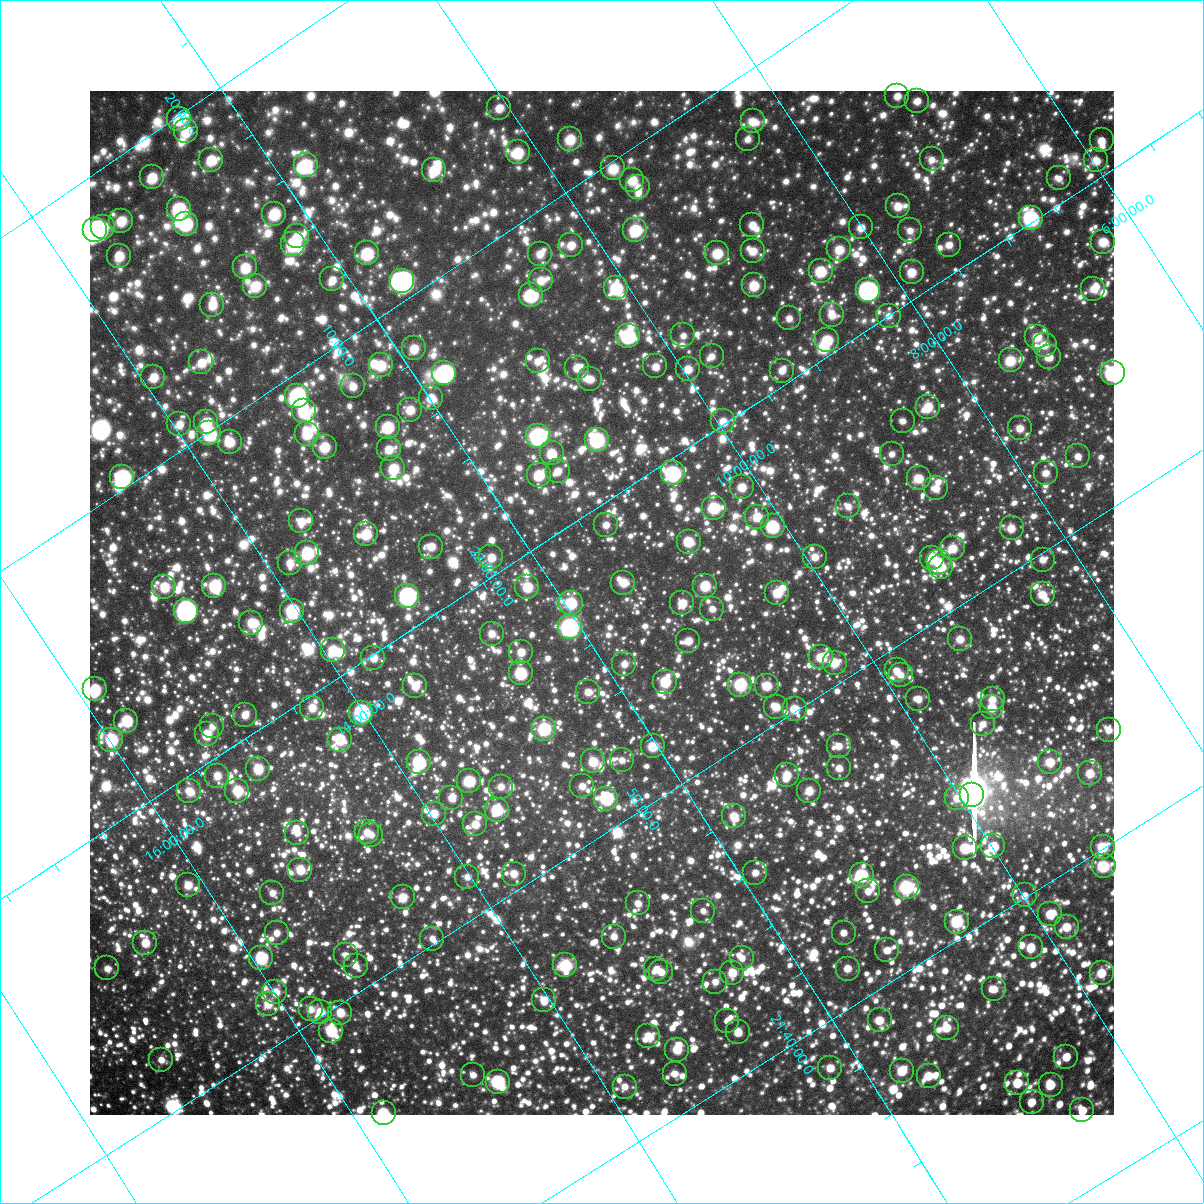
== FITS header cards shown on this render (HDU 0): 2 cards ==
NAXIS1  =                 1024 / Required FITS header
NAXIS2  =                 1024 / Required FITS header

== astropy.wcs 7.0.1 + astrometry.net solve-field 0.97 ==
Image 1024 x 1024 px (HDU 0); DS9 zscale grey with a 90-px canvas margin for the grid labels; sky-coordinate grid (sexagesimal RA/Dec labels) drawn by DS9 from the SOLVED WCS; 273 Tycho-2 reference stars matched to detected sources circled (green)
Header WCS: RA---TAN-SIP/DEC--TAN-SIP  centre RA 21:57:03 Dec +11:43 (329.26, +11.72 deg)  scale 31.6 arcsec/px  FOV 540.1' x 539.7'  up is +123 deg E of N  parity flipped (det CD > 0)
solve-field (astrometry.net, Tycho-2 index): VERIFIED the header's WCS against the Tycho-2 star catalogue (verified at 8 index scales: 11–297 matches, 0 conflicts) and refined it, rather than solving blind
Solved WCS: RA---TAN-SIP/DEC--TAN-SIP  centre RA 21:57:03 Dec +11:43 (329.26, +11.72 deg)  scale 31.7 arcsec/px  FOV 540.6' x 540.6'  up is +123 deg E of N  parity flipped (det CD > 0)
The solver's refit moves the header's centre by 1.2 arcsec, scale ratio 1.001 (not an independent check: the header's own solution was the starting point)
Tycho-2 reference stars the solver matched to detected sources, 273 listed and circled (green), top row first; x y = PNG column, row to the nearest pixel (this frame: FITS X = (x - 90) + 1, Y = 1024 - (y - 91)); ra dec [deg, ICRS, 3 dp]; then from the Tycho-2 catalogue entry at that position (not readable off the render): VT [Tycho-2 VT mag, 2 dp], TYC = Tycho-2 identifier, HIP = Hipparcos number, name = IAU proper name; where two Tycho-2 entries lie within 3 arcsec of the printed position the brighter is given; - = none
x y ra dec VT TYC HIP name
897 96 331.583 +7.110 9.36 564-507-1 - -
917 101 331.447 +6.988 8.92 564-669-1 109076 -
499 108 333.458 +10.073 9.10 1141-365-1 - -
179 119 334.981 +12.452 7.66 1145-210-1 110250 -
753 121 332.104 +8.289 9.67 1136-1232-1 - -
186 131 334.855 +12.460 8.07 1145-232-1 110205 -
570 139 332.876 +9.706 8.54 1140-206-1 - -
748 139 331.999 +8.410 9.58 1136-961-1 - -
1102 140 330.264 +5.836 8.92 564-314-1 - -
518 152 333.038 +10.155 8.13 1140-1217-1 109604 -
932 159 330.948 +7.166 9.47 564-345-1 - -
211 160 334.516 +12.424 8.66 1145-650-1 - -
1096 160 330.140 +5.972 8.53 564-1643-1 108641 -
306 165 334.003 +11.760 7.28 1145-1024-1 109942 -
613 168 332.445 +9.536 9.29 1140-742-1 - -
434 170 333.321 +10.848 8.26 1141-522-1 109703 -
152 177 334.684 +12.939 8.54 1145-255-1 110150 -
1059 178 330.189 +6.328 9.76 564-1719-1 - -
632 180 332.267 +9.451 7.94 1140-1451-1 109341 -
638 187 332.185 +9.442 9.45 1140-1483-1 - -
898 206 330.767 +7.637 8.72 1135-277-1 108850 -
179 209 334.313 +12.898 7.11 1145-1388-1 110035 -
274 214 333.798 +12.228 7.96 1145-847-1 - -
1031 218 330.033 +6.717 5.97 564-1847-1 108612 -
121 221 334.516 +13.374 8.76 1149-1052-1 - -
186 224 334.167 +12.920 7.58 1145-1389-1 109991 -
752 225 331.343 +8.790 9.38 1136-467-1 - -
103 227 334.559 +13.536 8.89 1149-37-1 - -
861 227 330.791 +8.011 8.89 1135-1076-1 - -
95 230 334.576 +13.608 8.64 1149-221-1 110112 -
635 230 331.881 +9.671 7.03 1140-1408-1 109218 -
910 230 330.528 +7.664 9.38 1135-459-1 - -
297 236 333.513 +12.172 8.20 1145-1194-1 109772 -
1103 242 329.508 +6.308 9.43 557-504-1 - -
293 244 333.479 +12.244 8.42 1145-848-1 - -
571 245 332.086 +10.216 9.18 1140-204-1 - -
949 245 330.234 +7.448 8.80 564-3-1 108678 -
839 249 330.732 +8.274 8.88 1135-445-1 - -
753 251 331.146 +8.913 8.66 1135-34-1 108973 -
367 253 333.040 +11.748 8.17 1144-635-1 - -
717 253 331.304 +9.184 8.54 1136-39-1 109025 -
540 254 332.177 +10.487 9.44 1140-62-1 109305 -
119 256 334.268 +13.563 8.76 1149-1245-1 - -
245 267 333.547 +12.705 8.58 1145-992-1 - -
821 271 330.663 +8.515 7.87 1135-27-1 - -
912 272 330.212 +7.852 7.99 1135-489-1 108663 -
332 279 333.019 +12.130 8.99 1144-943-1 109597 -
541 280 331.975 +10.609 9.05 1140-937-1 - -
402 281 332.656 +11.625 5.96 1144-1415-1 109471 -
754 285 330.885 +9.071 8.43 1135-274-1 - -
255 286 333.355 +12.721 8.42 1145-406-1 109716 -
616 288 331.544 +10.093 7.14 1140-1050-1 109117 -
1093 289 329.207 +6.605 9.56 557-1016-1 - -
868 290 330.288 +8.257 5.80 1135-877-1 108699 -
531 295 331.914 +10.754 7.19 1140-823-1 109226 -
212 305 333.432 +13.127 9.03 1149-1325-1 - -
832 315 330.279 +8.644 8.92 1135-1052-1 108696 -
889 316 330.002 +8.230 9.67 1135-699-1 - -
789 318 330.470 +8.972 9.38 1135-132-1 - -
683 335 330.861 +9.832 9.66 1139-157-1 - -
628 336 331.130 +10.240 7.03 1139-952-1 108963 -
1037 337 329.124 +7.242 8.54 557-409-1 - -
827 340 330.122 +8.796 9.16 1135-402-1 - -
1045 345 329.030 +7.228 9.31 557-67-1 - -
414 348 332.098 +11.870 8.47 1144-1408-1 - -
712 356 330.567 +9.725 9.52 1139-1438-1 - -
1049 357 328.917 +7.254 8.76 557-367-1 108239 -
1011 360 329.078 +7.554 9.29 1122-360-1 108286 -
538 361 331.389 +11.026 9.31 1140-103-1 - -
201 362 333.056 +13.489 8.73 1148-1244-1 - -
381 365 332.137 +12.195 8.78 1144-976-1 - -
655 366 330.766 +10.187 9.55 1139-1528-1 - -
577 368 331.142 +10.766 8.79 1139-896-1 - -
688 369 330.587 +9.959 9.34 1139-435-1 - -
782 371 330.115 +9.279 9.43 1135-394-1 108633 -
444 373 331.761 +11.768 7.04 1144-731-1 109181 -
1113 373 328.491 +6.865 6.23 557-1205-1 108090 -
153 377 333.189 +13.910 9.12 1148-1372-1 - -
590 379 330.999 +10.730 9.56 1139-151-1 108929 -
353 386 332.119 +12.501 9.27 1144-1058-1 - -
297 396 332.326 +12.959 8.25 1144-1158-1 - -
431 398 331.643 +11.988 8.97 1144-1048-1 - -
928 407 329.133 +8.378 8.87 1122-558-1 - -
410 410 331.658 +12.197 9.12 1144-950-1 109154 -
304 411 332.174 +12.981 8.45 1144-288-1 - -
723 421 330.025 +9.954 9.04 1139-1487-1 - -
903 421 329.152 +8.634 9.23 1122-8-1 - -
206 422 332.582 +13.749 8.19 1148-1205-1 109440 -
179 424 332.705 +13.952 8.86 1148-723-1 109486 -
388 427 331.641 +12.445 7.25 1144-338-1 109147 -
1020 428 328.531 +7.808 9.04 1122-270-1 - -
209 433 332.483 +13.780 8.68 1148-1491-1 - -
307 434 331.992 +13.069 7.82 1144-1020-1 109251 -
538 436 330.829 +11.387 5.81 1143-506-1 108875 -
597 440 330.506 +10.974 6.35 1139-756-1 108766 -
230 442 332.315 +13.671 8.69 1148-724-1 109355 -
325 447 331.806 +13.002 8.73 1144-920-1 - -
389 449 331.467 +12.547 8.73 1144-462-1 109086 -
552 453 330.628 +11.371 8.12 1143-1366-1 108806 -
892 454 328.959 +8.872 9.29 1122-271-1 - -
1078 456 328.045 +7.516 9.13 1122-920-1 - -
393 468 331.300 +12.605 7.53 1144-1268-1 109024 -
558 471 330.467 +11.409 9.27 1143-1146-1 - -
673 473 329.882 +10.576 7.18 1139-929-1 108566 -
1046 473 328.074 +7.831 9.56 1122-1192-1 - -
539 475 330.530 +11.568 7.84 1143-1548-1 - -
122 477 332.592 +14.630 6.48 1148-367-1 109445 -
919 478 328.648 +8.792 8.92 1122-517-1 108143 -
742 487 329.441 +10.133 8.13 1139-161-1 108413 -
936 488 328.487 +8.711 8.75 1122-1459-1 - -
848 506 328.779 +9.443 9.34 1126-1346-1 108187 -
714 508 329.424 +10.440 7.34 1139-966-1 108408 -
757 517 329.145 +10.162 8.78 1126-1571-1 - -
301 521 331.362 +13.538 8.89 1148-1117-1 - -
606 525 329.826 +11.315 9.12 1143-602-1 - -
773 526 328.996 +10.097 7.17 1126-448-1 108263 -
1012 528 327.826 +8.347 8.61 1122-1390-1 107868 -
366 534 330.942 +13.125 8.57 1147-326-1 108919 -
689 542 329.293 +10.790 8.23 1126-1585-1 - -
431 547 330.524 +12.705 8.67 1143-619-1 108775 -
953 548 327.959 +8.873 8.94 1122-1065-1 - -
307 553 331.094 +13.648 7.77 1147-574-1 108949 -
491 557 330.147 +12.316 8.98 1143-1525-1 - -
815 557 328.561 +9.930 8.85 1126-511-1 - -
932 558 327.986 +9.079 7.84 1122-901-1 107925 -
1043 560 327.438 +8.266 9.32 1121-1422-1 107754 -
939 562 327.927 +9.042 8.41 1122-759-1 107902 -
290 563 331.107 +13.824 8.76 1147-1591-1 - -
941 567 327.871 +9.050 8.72 1122-865-1 - -
623 583 329.306 +11.466 8.99 1130-1729-1 108367 -
214 586 331.308 +14.486 7.59 1148-1375-1 109030 -
705 586 328.881 +10.880 7.83 1126-16-1 108228 -
164 587 331.553 +14.858 8.30 1148-1295-1 - -
527 587 329.744 +12.194 8.32 1143-700-1 - -
777 593 328.476 +10.380 8.40 1126-843-1 - -
1043 594 327.183 +8.435 8.74 1121-640-1 - -
407 596 330.272 +13.120 5.64 1143-1614-1 108693 -
571 603 329.406 +11.947 7.51 1143-1360-1 108396 -
682 603 328.861 +11.133 8.42 1126-988-1 - -
712 609 328.673 +10.938 9.06 1126-1161-1 - -
186 611 331.264 +14.816 6.60 1147-277-1 109009 -
292 611 330.733 +14.039 7.68 1147-981-1 108843 -
251 623 330.845 +14.395 8.69 1147-497-1 - -
570 627 329.235 +12.076 5.54 1130-1972-1 108339 -
492 634 329.570 +12.682 9.19 1143-89-1 - -
960 639 327.245 +9.253 9.14 1121-1093-1 107698 -
688 641 328.549 +11.266 9.03 1130-1398-1 - -
333 650 330.232 +13.931 8.46 1147-1554-1 - -
521 652 329.286 +12.554 9.19 1130-1806-1 - -
821 657 327.781 +10.368 7.93 1126-1094-1 107858 -
373 658 329.973 +13.668 8.97 1147-186-1 - -
835 663 327.674 +10.292 9.35 1126-794-1 - -
624 664 328.688 +11.853 9.33 1130-910-1 - -
897 670 327.316 +9.872 9.35 1125-1511-1 - -
521 673 329.127 +12.659 7.86 1130-1661-1 108307 -
901 675 327.266 +9.862 9.08 1125-1549-1 - -
665 682 328.354 +11.634 7.92 1130-768-1 108051 -
740 685 327.966 +11.091 6.68 1126-413-1 107919 -
415 686 329.554 +13.494 8.59 1147-676-1 - -
767 686 327.828 +10.902 8.34 1126-443-1 - -
95 689 331.125 +15.858 7.95 1680-412-1 108961 -
588 692 328.656 +12.253 9.21 1130-1130-1 - -
918 699 326.999 +9.846 8.81 1125-2072-1 - -
993 699 326.639 +9.299 9.28 1121-541-1 - -
776 707 327.624 +10.935 8.71 1126-185-1 107811 -
992 707 326.581 +9.342 7.67 1121-767-1 107495 -
312 708 329.900 +14.360 9.08 1147-687-1 108572 -
795 709 327.521 +10.807 7.88 1126-200-1 107780 -
361 713 329.614 +14.022 6.68 1147-1405-1 108471 -
245 715 330.182 +14.889 8.82 1147-731-1 - -
126 721 330.729 +15.782 7.30 1680-33-1 108842 -
983 724 326.500 +9.491 9.74 1125-603-1 - -
212 726 330.257 +15.181 9.05 1680-1954-1 108686 -
544 729 328.592 +12.751 6.61 1130-233-1 108127 -
1109 730 325.856 +8.589 9.73 1121-1176-1 - -
207 734 330.226 +15.260 8.22 1680-1567-1 108671 -
111 740 330.660 +15.986 6.68 1680-609-1 108814 -
340 740 329.516 +14.309 8.42 1147-1384-1 - -
653 746 327.928 +12.036 7.63 1130-1171-1 107903 -
839 746 327.027 +10.656 8.98 1125-883-1 - -
622 760 327.976 +12.327 9.64 1130-513-1 - -
593 761 328.105 +12.547 8.29 1130-1367-1 - -
419 762 328.956 +13.839 7.86 1134-801-1 108249 -
1050 762 325.893 +9.172 7.87 1121-1053-1 - -
839 768 326.860 +10.760 8.69 1125-1069-1 - -
258 769 329.704 +15.054 8.07 1679-2075-1 108498 -
1090 773 325.619 +8.931 8.31 1121-1005-1 107169 -
787 775 327.059 +11.178 8.21 1125-214-1 107647 -
217 776 329.857 +15.384 8.81 1679-1903-1 - -
469 781 328.565 +13.557 8.64 1134-1052-1 - -
582 786 327.971 +12.747 8.74 1130-61-1 - -
501 787 328.367 +13.351 9.42 1134-1772-1 - -
189 791 329.875 +15.662 8.21 1679-1151-1 108563 -
237 791 329.639 +15.307 7.91 1679-1928-1 108483 -
809 791 326.832 +11.089 8.59 1125-836-1 - -
972 795 326.019 +9.905 8.74 1125-1747-1 - -
451 798 328.523 +13.767 9.10 1134-1030-1 - -
957 798 326.068 +10.034 8.81 1125-2001-1 - -
606 799 327.758 +12.626 8.82 1130-653-1 107848 -
497 810 328.208 +13.489 7.47 1134-1169-1 108002 -
434 814 328.489 +13.969 9.00 1134-534-1 - -
734 816 327.003 +11.766 8.91 1129-1655-1 107628 -
475 824 328.207 +13.716 8.54 1134-1734-1 108001 -
367 832 328.681 +14.558 9.21 1134-190-1 108153 -
297 833 329.020 +15.072 9.74 1679-1793-1 - -
371 835 328.640 +14.535 9.24 1134-414-1 108139 -
993 846 325.532 +9.992 8.47 1125-1426-1 - -
1103 847 325.008 +9.185 6.99 1120-161-1 106981 -
965 848 325.654 +10.208 7.59 1125-1349-1 107184 -
1104 866 324.861 +9.270 9.03 1120-327-1 - -
300 870 328.724 +15.226 7.77 1679-1714-1 108166 -
755 873 326.475 +11.877 8.86 1129-1994-1 107461 -
514 874 327.642 +13.668 9.02 1134-1771-1 - -
862 875 325.943 +11.101 7.31 1125-772-1 107280 -
467 877 327.845 +14.027 9.74 1134-828-1 - -
188 885 329.168 +16.124 8.57 1679-681-1 108319 -
907 887 325.637 +10.824 6.03 1125-925-1 107173 -
868 891 325.793 +11.127 9.33 1125-1382-1 - -
272 893 328.688 +15.542 9.52 1679-1076-1 108157 -
1025 895 325.015 +9.987 8.96 1124-904-1 - -
403 897 328.008 +14.601 8.42 1134-1225-1 107932 -
638 903 326.812 +12.891 9.42 1129-124-1 - -
703 911 326.439 +12.444 9.66 1129-1647-1 - -
1050 914 324.754 +9.888 7.96 1124-1088-1 106895 -
957 922 325.139 +10.612 7.03 1124-401-1 107028 -
1067 927 324.581 +9.826 8.42 1124-1552-1 - -
277 933 328.360 +15.699 9.41 1679-1493-1 - -
844 933 325.597 +11.505 8.92 1129-433-1 - -
614 937 326.676 +13.226 8.94 1133-839-1 - -
432 939 327.548 +14.578 9.62 1134-354-1 - -
145 943 328.934 +16.713 9.06 1679-205-1 - -
1031 947 324.599 +10.185 8.07 1124-2040-1 106839 -
887 950 325.256 +11.263 9.32 1128-1642-1 107062 -
346 955 327.848 +15.296 9.28 1666-803-1 - -
261 958 328.243 +15.932 7.02 1679-1445-1 108012 -
742 958 325.892 +12.377 9.68 1129-1368-1 - -
565 965 326.693 +13.720 6.70 1133-1901-1 107531 -
356 966 327.715 +15.274 9.20 1666-1132-1 - -
107 968 328.931 +17.109 9.10 1683-182-1 108246 -
656 969 326.224 +13.062 9.02 1129-572-1 107375 -
848 969 325.308 +11.643 8.44 1128-960-1 - -
661 972 326.177 +13.043 9.32 1129-1881-1 - -
732 973 325.827 +12.518 7.90 1129-1437-1 107246 -
1102 973 324.071 +9.785 7.94 1124-1296-1 106666 -
715 982 325.842 +12.689 9.74 1129-466-1 - -
994 989 324.458 +10.655 9.09 1124-1349-1 - -
275 992 327.911 +15.988 9.41 1666-752-1 - -
544 1000 326.534 +14.043 8.27 1133-1356-1 - -
268 1004 327.856 +16.100 9.43 1666-644-1 - -
311 1009 327.607 +15.810 9.13 1666-434-1 - -
320 1012 327.540 +15.751 8.01 1666-23-1 107790 -
340 1013 327.434 +15.608 8.35 1666-206-1 107753 -
880 1020 324.765 +11.650 8.32 1128-1656-1 106902 -
727 1021 325.489 +12.781 9.10 1128-713-1 - -
947 1028 324.392 +11.187 8.31 1124-939-1 106760 -
331 1031 327.340 +15.761 6.94 1666-733-1 107726 -
738 1032 325.349 +12.756 8.46 1128-607-1 107085 -
648 1036 325.756 +13.439 9.38 1133-215-1 - -
677 1050 325.511 +13.289 8.27 1132-1070-1 107131 -
1066 1057 323.609 +10.435 8.15 1123-636-1 106516 -
161 1060 327.959 +17.147 8.81 1670-902-1 107917 -
830 1068 324.638 +12.238 8.92 1128-1479-1 - -
902 1071 324.277 +11.719 7.25 1128-522-1 106725 -
675 1074 325.341 +13.420 9.35 1132-500-1 - -
473 1075 326.307 +14.920 9.40 1133-234-1 107401 -
929 1076 324.113 +11.545 8.65 1128-384-1 - -
498 1082 326.131 +14.772 6.02 1133-1258-1 107350 -
1017 1083 323.640 +10.919 7.97 1124-733-1 106526 -
1051 1085 323.472 +10.682 8.15 1123-1103-1 106471 -
625 1087 325.482 +13.851 9.47 1132-1278-1 - -
1032 1102 323.432 +10.902 8.70 1123-299-1 106460 -
1082 1110 323.130 +10.565 8.51 1123-791-1 - -
384 1113 326.451 +15.758 7.81 1666-475-1 107448 -